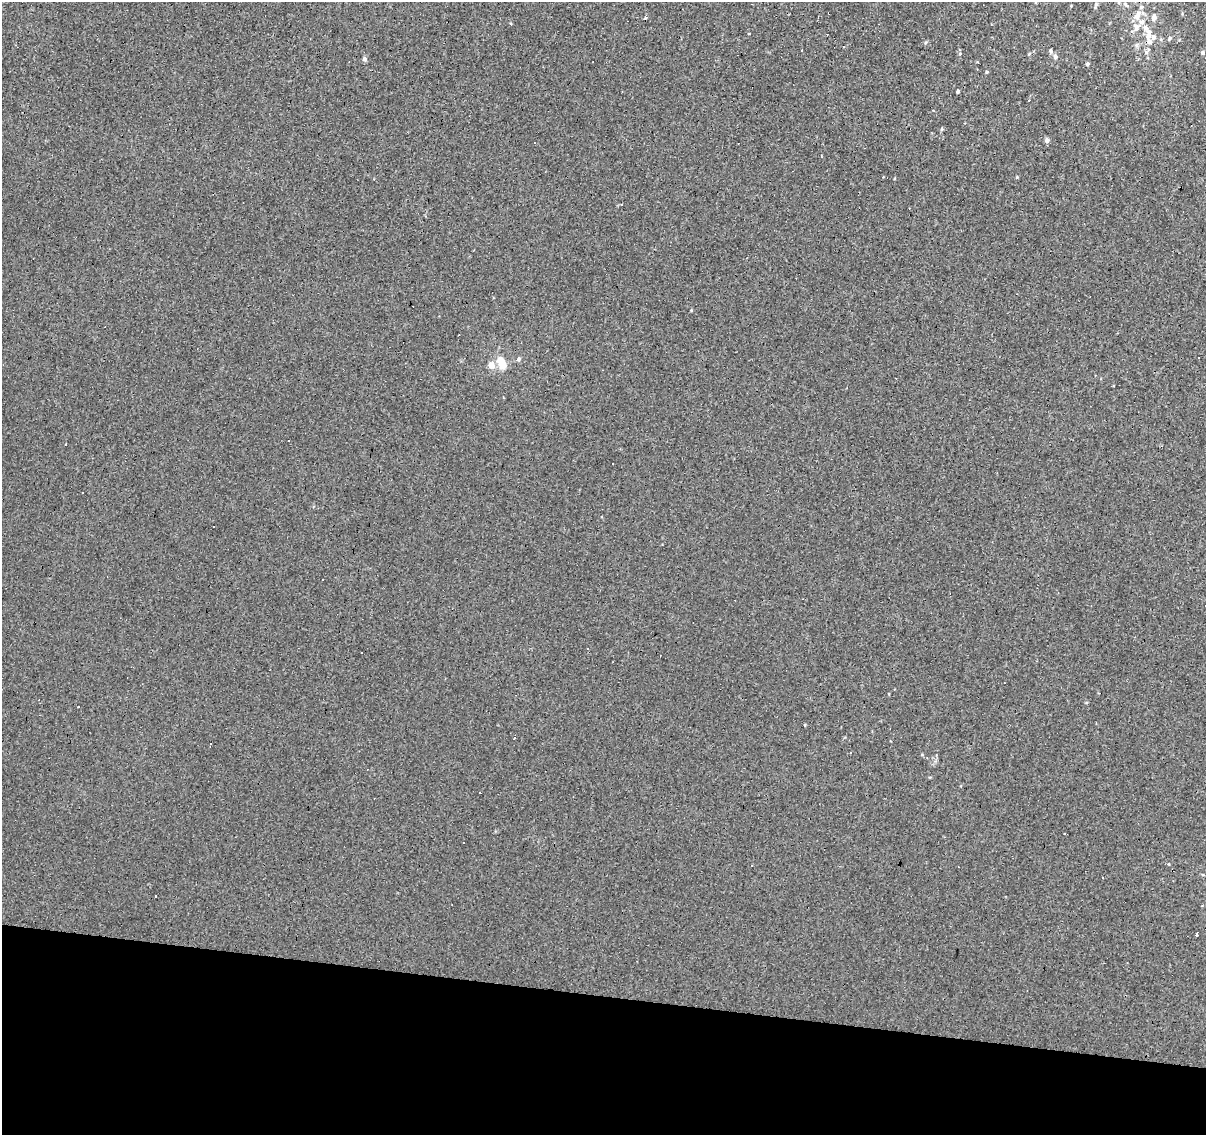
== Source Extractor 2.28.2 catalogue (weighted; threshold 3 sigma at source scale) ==
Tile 15 of 4 x 4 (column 3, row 4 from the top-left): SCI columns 2411-3614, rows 222-1354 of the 4824 x 5035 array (HDU 1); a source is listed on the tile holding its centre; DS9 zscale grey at full resolution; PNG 1208 x 1137 px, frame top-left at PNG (2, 2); no overlay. Shown black and unused: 12% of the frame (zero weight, under 3 of 4 exposures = <1% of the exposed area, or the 3 px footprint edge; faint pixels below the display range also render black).
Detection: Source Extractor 2.28.2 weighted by HDU 2 'WHT'; one run over the whole footprint, this tile lists its part. Background -0.00146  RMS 0.0033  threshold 0.0146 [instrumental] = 3 sigma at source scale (4.5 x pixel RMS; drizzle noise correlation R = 1.50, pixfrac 1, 0.0396/0.0396 arcsec/px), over >= 5 px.
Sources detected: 59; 24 cosmic-ray / hot-pixel residue — not listed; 6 inside a brighter listed object's ellipse — not listed separately; the other 29 listed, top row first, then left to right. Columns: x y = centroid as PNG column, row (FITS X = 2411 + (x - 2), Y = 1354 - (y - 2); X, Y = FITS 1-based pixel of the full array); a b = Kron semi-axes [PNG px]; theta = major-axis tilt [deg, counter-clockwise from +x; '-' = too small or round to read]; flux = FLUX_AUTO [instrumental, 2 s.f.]
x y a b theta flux
1126 5 8 4 -39 0.52
1137 16 15 7 61 2.8
1154 17 6 5 - 1.6
646 18 3 3 - 4.5
510 24 4 2 - 0.4
1146 28 9 7 -57 1.4
1148 37 8 6 87 1.4
1170 38 6 4 61 0.45
1051 51 6 4 -67 0.63
1146 52 5 3 - 0.4
1203 53 5 4 - 0.55
1055 56 6 5 - 0.84
364 59 6 5 - 0.81
1087 64 4 4 - 0.41
987 72 4 3 - 0.38
958 91 3 3 - 0.48
942 129 5 4 - 0.38
1047 140 5 5 - 1
1198 358 3 2 - 0.55
519 359 5 5 - 0.74
501 362 12 7 -68 6
491 365 6 5 - 3.1
612 464 2 2 - 0.27
82 493 3 2 - 0.39
588 649 3 2 - 0.23
79 707 3 3 - 0.69
752 866 3 3 - 0.77
155 896 3 3 - 0.75
1197 934 4 3 - 3.7
Unlisted compact peaks at least as high as the median listed source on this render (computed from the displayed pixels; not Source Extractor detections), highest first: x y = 1017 177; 691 310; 926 42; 805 725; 960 53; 1169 864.